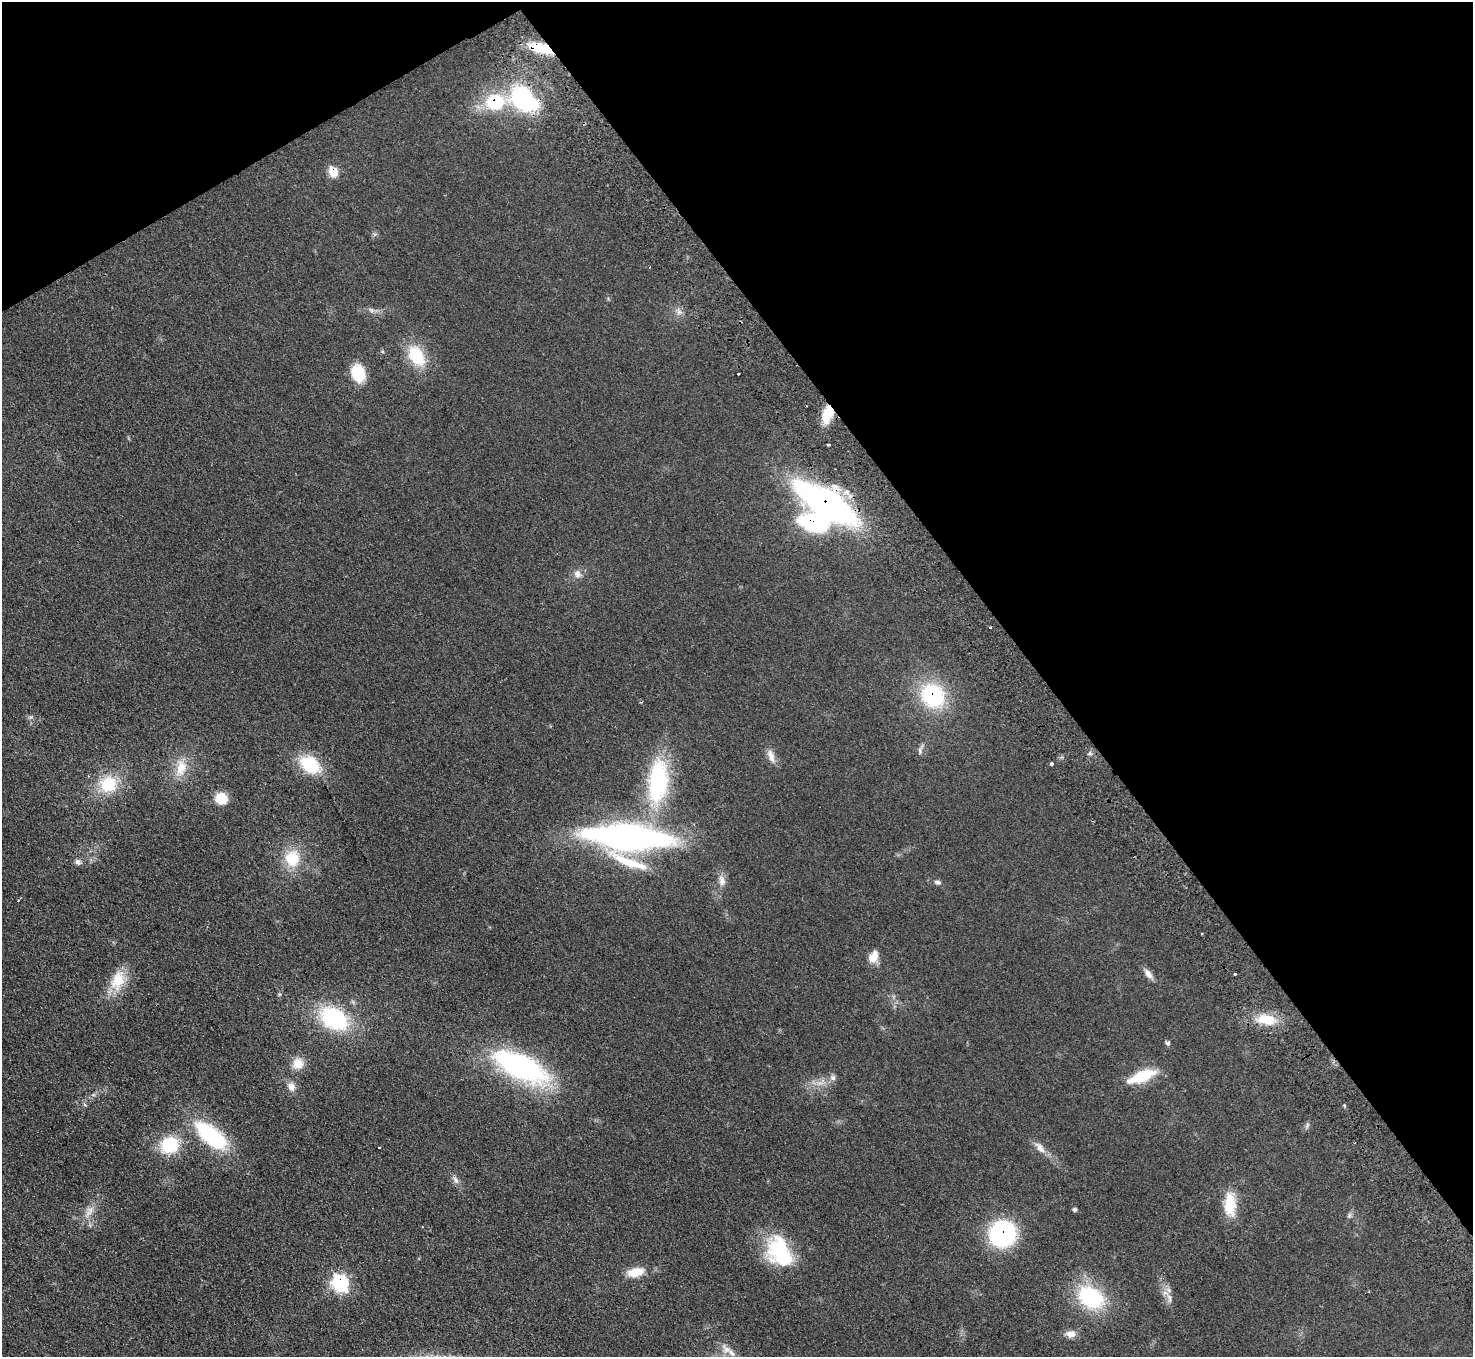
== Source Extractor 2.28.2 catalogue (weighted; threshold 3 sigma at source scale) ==
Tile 3 of 4 x 4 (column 3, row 1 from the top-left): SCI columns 2993-4463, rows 4263-5617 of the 5984 x 5950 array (HDU 1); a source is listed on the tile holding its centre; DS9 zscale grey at full resolution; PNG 1475 x 1359 px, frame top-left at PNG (2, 2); no overlay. Shown black and unused: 34% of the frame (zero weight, under 2 of 3 exposures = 3% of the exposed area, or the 3 px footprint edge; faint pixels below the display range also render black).
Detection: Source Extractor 2.28.2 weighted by HDU 2 'WHT'; one run over the whole footprint, this tile lists its part. Background 0.0733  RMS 0.01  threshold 0.0457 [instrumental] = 3 sigma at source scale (4.5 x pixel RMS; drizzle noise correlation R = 1.50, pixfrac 1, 0.05/0.05 arcsec/px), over >= 5 px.
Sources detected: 64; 2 inside a brighter object's white glare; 3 cosmic-ray / hot-pixel residue — not listed; the other 59 listed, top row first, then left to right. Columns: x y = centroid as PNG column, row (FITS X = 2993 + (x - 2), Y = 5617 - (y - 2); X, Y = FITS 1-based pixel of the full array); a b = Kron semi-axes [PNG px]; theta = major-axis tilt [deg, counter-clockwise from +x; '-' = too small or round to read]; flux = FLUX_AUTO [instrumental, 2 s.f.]
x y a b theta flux
541 48 26 9 -16 32
522 98 29 22 -74 94
495 102 24 16 12 56
333 171 7 6 - 25
372 310 9 6 -41 3
679 312 12 7 -52 4.7
416 356 25 16 -58 39
358 373 15 11 -73 41
828 413 18 9 73 28
826 504 51 20 -32 420
578 574 12 10 -47 5.9
990 627 3 2 - 1.1
933 696 29 25 -48 79
920 750 12 5 81 3.2
771 756 19 8 -71 7.6
1051 764 3 3 - 29
310 765 26 17 -32 41
181 768 26 14 82 19
658 781 51 22 84 110
108 784 25 24 - 35
221 798 11 11 - 21
628 837 75 21 -4 380
292 858 23 20 87 31
78 862 9 7 -45 3.3
629 862 64 12 -22 42
722 881 16 9 -82 6.9
937 882 11 5 -13 2.7
18 900 3 3 - 0.74
873 957 14 9 63 12
1148 974 15 7 -53 5.9
1235 974 3 3 - 3.7
118 980 29 17 69 26
334 1018 32 22 -31 89
1266 1019 24 13 -7 25
1167 1043 7 5 -20 2.1
298 1064 15 14 - 13
521 1066 54 22 -25 210
1142 1076 33 12 21 33
833 1078 8 7 - 3.4
291 1086 13 10 -61 6.7
1344 1105 5 4 - 1.2
1307 1126 10 4 64 2.1
211 1135 40 17 -39 85
169 1145 20 17 22 42
1040 1147 19 9 -53 8.2
456 1180 12 5 -56 4
1230 1204 32 15 -89 25
1074 1209 5 4 - 1.9
90 1210 12 9 16 6.5
1349 1215 8 5 71 2.2
90 1225 5 5 - 1.7
1002 1234 20 19 - 160
780 1252 36 24 -62 74
635 1272 20 10 13 18
340 1282 8 7 - 200
1091 1297 32 22 -33 77
1169 1298 16 6 -79 6.3
1071 1334 13 9 1 7.5
726 1349 17 11 -47 11
Overlapping masked pixels (flux is a lower limit): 9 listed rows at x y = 541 48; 522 98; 495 102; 333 171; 828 413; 826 504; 933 696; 1002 1234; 340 1282
Unlisted compact peaks at least as high as the median listed source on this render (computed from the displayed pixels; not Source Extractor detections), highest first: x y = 31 717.